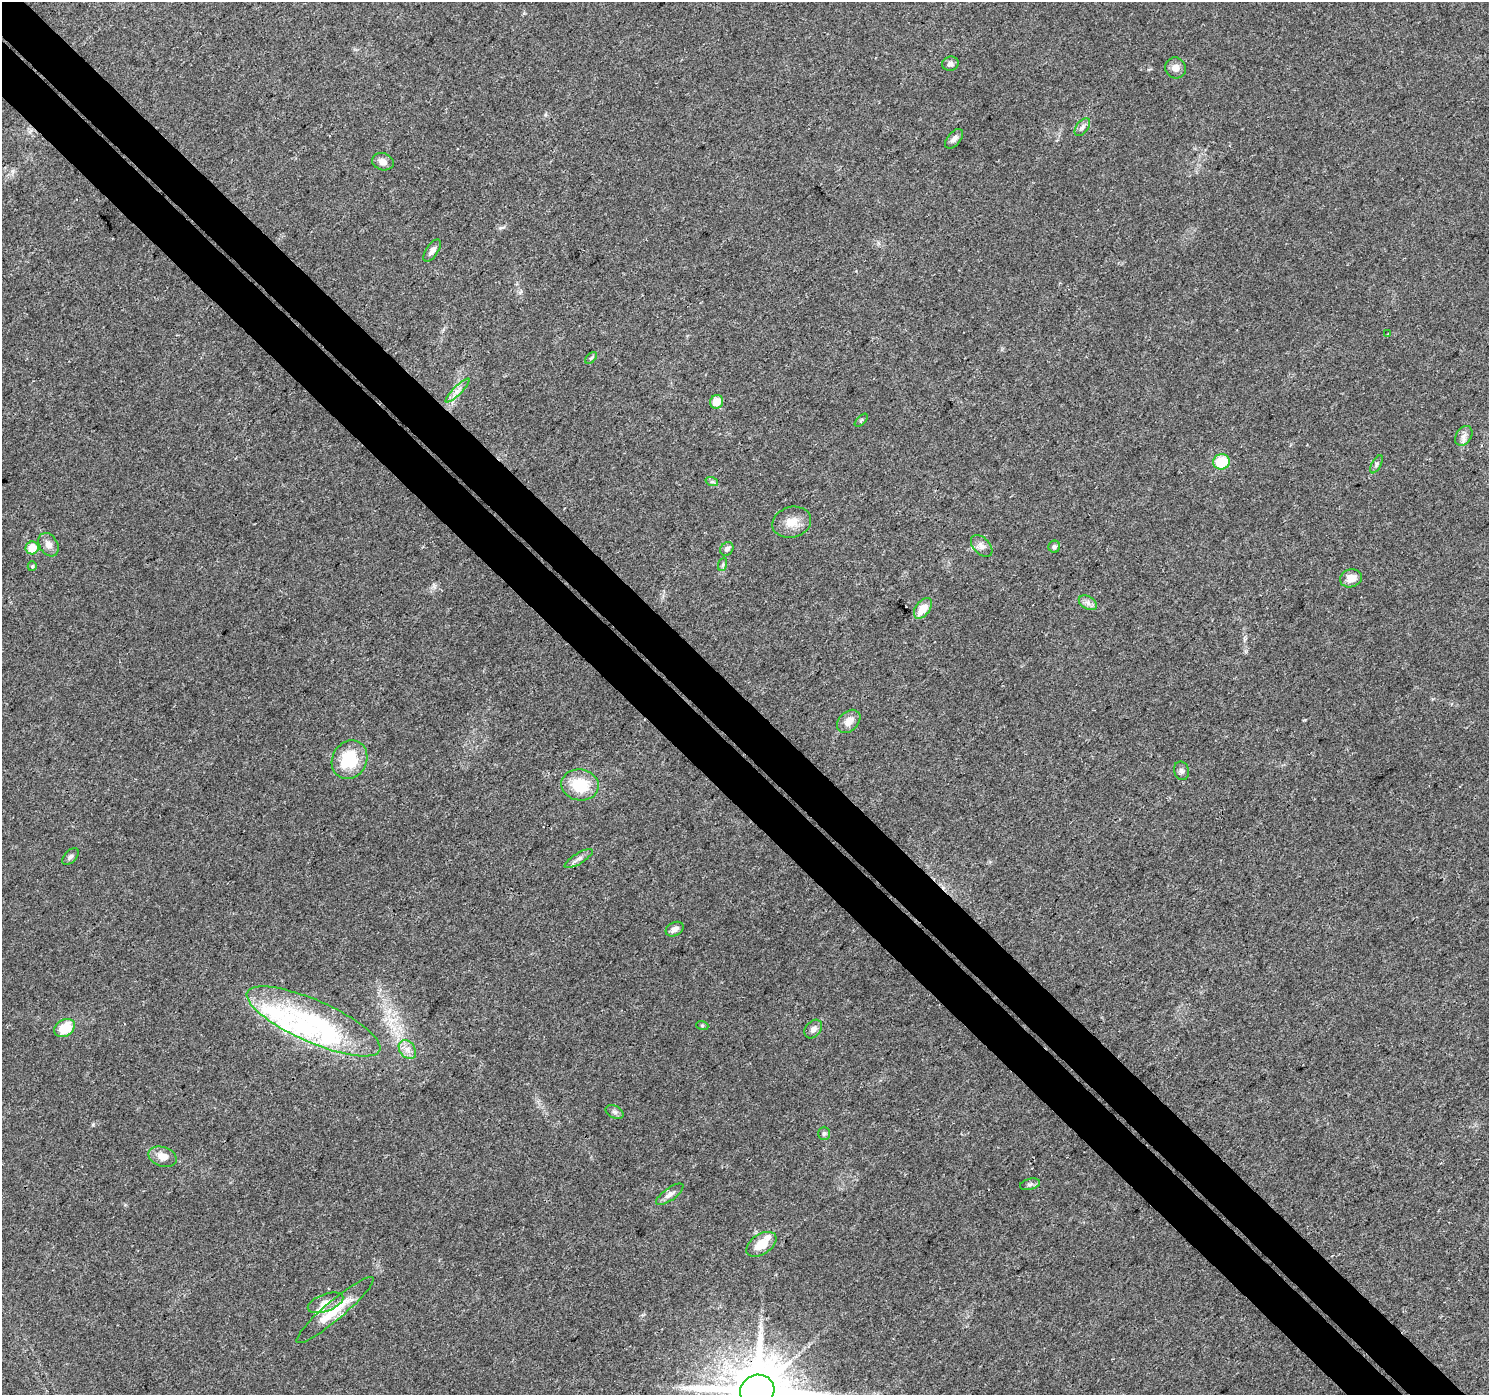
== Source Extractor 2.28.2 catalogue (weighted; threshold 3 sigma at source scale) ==
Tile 11 of 4 x 4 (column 3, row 3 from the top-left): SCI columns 3053-4539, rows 1682-3074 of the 6098 x 6083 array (HDU 1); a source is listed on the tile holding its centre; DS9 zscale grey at full resolution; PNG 1491 x 1397 px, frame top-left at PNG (2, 2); each listed source drawn as its Kron ellipse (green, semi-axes under 4 px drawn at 4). Shown black and unused: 7% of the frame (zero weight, under 3 of 4 exposures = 7% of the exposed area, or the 3 px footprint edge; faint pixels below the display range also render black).
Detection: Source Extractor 2.28.2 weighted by HDU 2 'WHT'; one run over the whole footprint, this tile lists its part. Background 0.0386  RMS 0.0038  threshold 0.0172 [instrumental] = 3 sigma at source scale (4.5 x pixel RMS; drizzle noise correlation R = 1.50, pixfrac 1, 0.0396/0.0396 arcsec/px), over >= 5 px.
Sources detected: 53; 1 inside a brighter object's white glare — neither listed nor drawn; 5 inside a brighter listed object's ellipse — not listed separately; the other 47 listed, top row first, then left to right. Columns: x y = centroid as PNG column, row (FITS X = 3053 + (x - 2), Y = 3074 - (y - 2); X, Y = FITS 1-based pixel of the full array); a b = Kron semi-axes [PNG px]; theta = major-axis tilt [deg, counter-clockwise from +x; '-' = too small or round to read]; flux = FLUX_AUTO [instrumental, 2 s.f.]
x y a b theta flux
950 64 8 7 - 1.4
1176 68 10 10 - 2.4
1082 127 10 6 53 1.3
954 139 11 6 50 1.7
383 162 11 8 -18 2.4
432 250 13 6 56 1.9
1388 334 3 2 - 0.35
591 358 7 4 45 0.65
458 391 16 4 45 2.1
716 402 7 6 - 5.2
861 420 8 3 45 0.48
1464 436 11 7 58 2
1221 462 8 7 - 12
1376 464 10 4 61 0.86
712 482 6 4 -18 0.72
792 522 20 15 15 5.4
48 545 12 9 -59 2.6
982 546 13 8 -45 2.1
1054 547 6 6 - 0.88
32 548 6 6 - 6.3
727 549 7 6 - 1.3
723 564 7 4 72 0.68
32 566 5 4 - 0.46
1351 578 11 8 19 3.7
1088 603 10 6 -30 1.7
923 608 12 7 52 5.9
849 721 13 9 44 3.6
349 760 20 17 61 17
1181 771 9 7 -73 1.2
580 785 19 15 -9 13
70 857 10 6 48 1.1
579 858 16 5 31 1.8
675 929 9 6 27 2
313 1021 72 21 -24 42
702 1025 6 4 -19 0.47
64 1028 11 8 34 8.9
813 1029 10 7 50 1.9
407 1050 10 7 -53 2.5
614 1112 9 6 -27 1.1
824 1133 7 5 90 0.75
162 1157 14 10 -18 4
1030 1184 10 5 14 1.1
670 1194 16 6 36 1.9
761 1244 17 10 34 7.4
325 1303 18 8 20 3.3
335 1310 50 9 40 10
757 1391 17 16 - 2500
Overlapping masked pixels (flux is a lower limit): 1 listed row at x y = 757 1391
Isophote crosses this tile's border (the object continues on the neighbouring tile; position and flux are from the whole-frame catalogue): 1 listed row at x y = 757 1391
Unlisted compact peaks at least as high as the median listed source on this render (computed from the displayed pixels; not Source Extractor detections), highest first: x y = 93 1125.